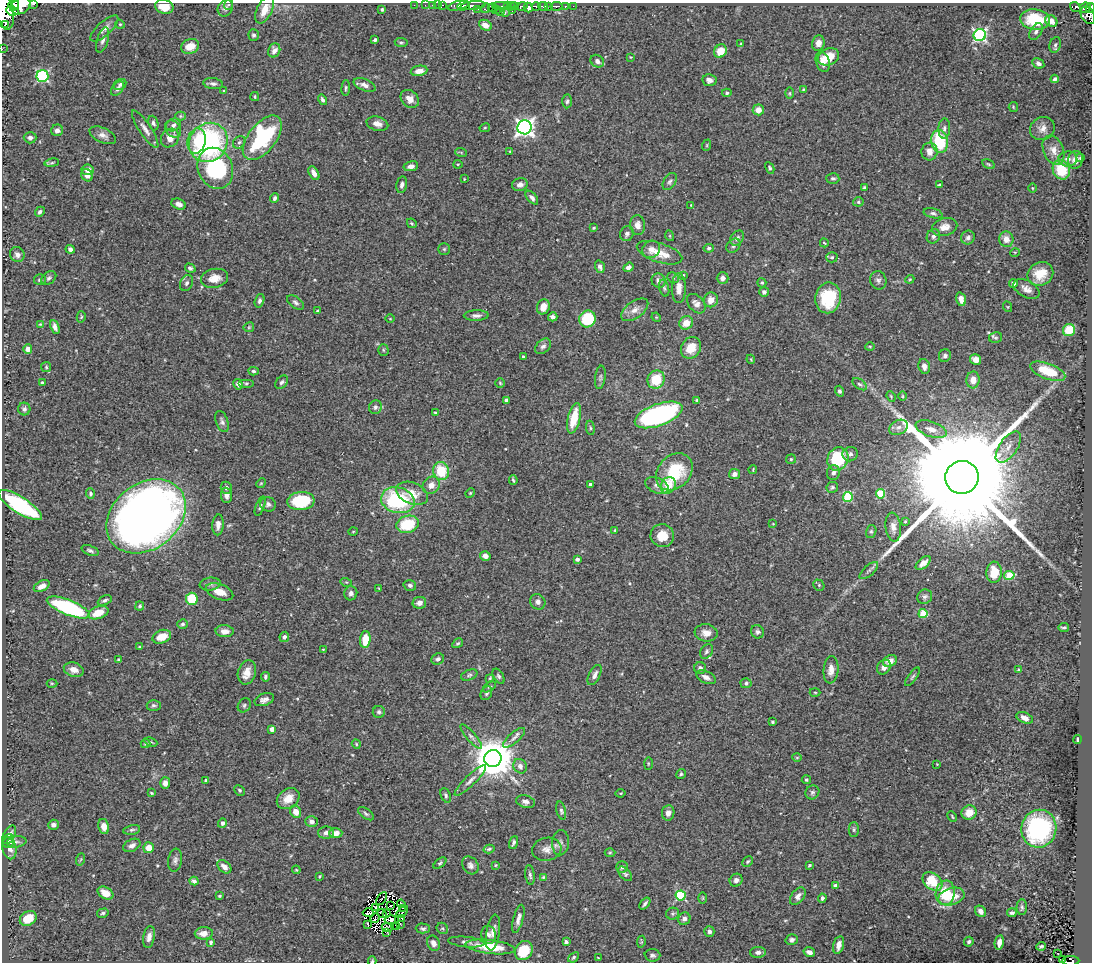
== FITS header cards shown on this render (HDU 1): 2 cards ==
NAXIS1  =                 1090
NAXIS2  =                  960

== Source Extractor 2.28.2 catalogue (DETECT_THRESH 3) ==
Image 1090 x 960 px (HDU 1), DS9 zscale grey, 1 PNG px = 1 image px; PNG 1094 x 964 px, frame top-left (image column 1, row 960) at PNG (2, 3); each listed source drawn as its Kron ellipse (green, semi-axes under 4 px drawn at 4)
Background 0.69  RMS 0.026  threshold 0.0773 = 3 sigma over >= 5 px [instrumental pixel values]
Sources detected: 473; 7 with non-positive FLUX_AUTO (blend fragments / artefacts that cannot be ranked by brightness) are neither listed nor drawn; the other 466 listed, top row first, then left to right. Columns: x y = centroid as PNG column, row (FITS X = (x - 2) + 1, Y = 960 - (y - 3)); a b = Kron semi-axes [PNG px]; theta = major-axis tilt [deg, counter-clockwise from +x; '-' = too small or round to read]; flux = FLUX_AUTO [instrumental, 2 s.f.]
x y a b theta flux
34 4 3 2 - 120
14 5 5 5 - 1400
228 5 5 3 - 1.5
414 5 2 2 - 15
425 5 2 2 - 14
432 5 2 2 - 13
438 5 3 2 - 18
443 5 3 3 - 25
458 5 11 4 14 620
473 5 13 3 6 900
20 6 10 8 30 2600
464 6 6 5 - 610
500 6 8 2 0 130
507 6 2 2 - 15
510 6 3 3 - 110
514 6 5 3 - 180
522 6 5 4 - 530
536 6 4 3 - 360
543 6 4 3 - 580
549 6 3 3 - 310
556 6 6 3 2 250
565 6 3 3 - 150
573 6 2 2 - 19
164 7 9 7 -12 25
528 7 5 4 - 850
1075 7 6 4 -40 230
225 8 9 7 58 7.4
485 8 5 3 - 120
492 8 4 4 - 100
1085 8 5 5 - 400
1090 8 5 3 - 330
382 9 3 3 - 2.4
478 9 3 3 - 37
265 10 15 7 65 21
496 10 2 2 - 39
4 11 18 9 -79 2300
12 11 6 4 -8 690
512 11 3 2 - 170
500 12 2 2 - 22
505 13 4 2 - 5
1088 15 9 6 -60 520
1035 20 15 10 -7 71
1051 21 6 5 - 10
120 24 5 4 - 2.2
5 25 2 2 - 1800
485 25 7 5 -27 13
104 28 18 6 42 12
1036 31 9 5 60 5.7
254 35 5 5 - 3.9
980 35 6 6 - 300
103 40 13 5 73 7.1
375 40 4 3 - 3.8
401 42 6 4 -6 2.8
818 43 8 6 74 11
741 44 4 2 - 2.1
1055 45 8 5 70 4
190 46 9 7 23 24
2 49 2 2 - 7
274 50 7 6 - 9.2
720 51 7 6 - 27
630 57 4 2 - 1.1
828 57 11 8 21 31
597 61 7 6 - 9.2
823 62 10 6 -72 12
1038 63 6 5 - 6.7
419 71 8 5 10 14
42 76 6 6 - 210
1055 79 4 3 - 4.2
709 80 7 6 - 6.8
120 84 7 5 27 4.2
213 84 10 5 -7 5.6
365 85 11 5 -23 8.8
346 88 8 4 86 3.1
117 89 8 5 52 6.7
803 89 3 3 - 1.6
224 91 3 3 - 2.1
727 93 5 4 - 2.6
790 93 6 4 90 2.4
255 97 4 3 - 2.2
410 99 10 8 -45 14
323 100 5 3 - 4.3
567 101 7 4 86 3.3
1013 107 5 4 - 1.7
758 110 5 5 - 14
180 116 5 4 - 2.1
153 123 7 5 -70 4.8
377 124 11 7 -16 11
173 125 7 6 - 5.9
525 127 7 7 - 810
485 128 5 4 - 2
944 128 10 6 87 5.6
1042 128 13 11 25 13
145 129 22 6 -56 11
173 129 9 7 -51 8
57 130 6 6 - 6.9
103 135 14 7 -24 9.6
30 138 6 5 - 5.9
170 138 10 8 50 18
262 138 26 14 51 190
197 141 12 9 79 26
940 141 11 8 -78 87
208 142 20 18 49 310
239 142 7 5 42 3.5
707 145 6 3 72 1.9
1053 150 15 10 -68 16
510 151 4 3 - 1.5
930 151 9 8 - 13
461 152 6 3 -19 2
1080 158 4 4 - 2.5
1068 159 9 7 1 9.1
1075 160 9 7 78 12
52 163 7 3 9 2.7
458 164 4 4 - 2
988 164 7 3 -27 2.3
411 166 7 5 11 7.7
215 168 21 17 -67 170
770 168 6 4 -63 2.6
88 170 6 5 - 10
1061 170 10 8 -64 55
314 173 7 4 -61 11
87 175 6 5 - 12
833 178 6 5 - 3.9
464 179 3 2 - 1.1
670 181 9 6 57 4.8
402 185 8 5 79 5.4
520 185 8 6 17 7.8
939 185 4 3 - 2.4
864 187 3 3 - 2.3
1032 188 5 3 - 1.6
275 198 5 3 - 4.5
532 198 8 4 -50 5.7
858 202 5 4 - 2.9
179 204 7 5 -25 8.5
691 205 3 3 - 1.2
40 212 5 4 - 4.7
933 213 9 5 -13 4.5
412 223 5 4 - 2.3
638 225 10 7 -86 12
945 227 13 9 14 14
594 228 3 3 - 2.1
627 234 8 6 61 5.8
670 236 5 3 - 1.4
933 236 7 6 - 5.6
737 238 8 6 51 5.5
968 238 7 6 - 5.9
1006 239 8 7 - 15
824 243 4 3 - 1.6
733 246 8 6 46 4.5
709 248 5 4 - 3.4
70 249 4 4 - 4.6
444 249 6 6 - 3.1
651 249 9 8 - 12
1015 252 5 3 - 1.4
659 253 24 9 -18 31
17 255 8 7 - 8.1
832 257 6 5 - 3.1
600 267 6 4 -72 5.3
628 267 5 4 - 5.6
190 268 5 3 - 3.8
1040 274 13 11 30 33
683 275 4 4 - 1.9
49 278 8 5 37 4.5
214 278 14 9 12 21
673 278 6 5 - 3.1
723 278 6 6 - 7.2
910 279 4 3 - 1.6
40 280 6 5 - 4.2
878 280 9 8 - 6.3
659 281 7 7 - 11
187 283 8 6 64 5.4
762 283 5 4 - 2.6
1013 283 4 4 - 5.4
664 288 8 5 -76 3.8
679 288 15 7 -90 15
1026 289 14 8 -29 11
764 292 5 4 - 6
828 298 15 12 79 86
961 299 7 4 -75 10
711 300 7 7 - 15
259 301 7 4 72 4.3
295 302 9 5 -37 4.8
696 304 11 7 -48 9.4
543 307 8 6 70 17
1008 307 5 3 - 1.6
635 310 15 8 35 14
318 311 4 3 - 2.7
476 315 12 5 1 7.3
81 317 6 4 76 2.3
553 317 4 4 - 6
656 317 5 4 - 1.6
390 319 5 3 - 1.4
587 319 8 8 - 93
686 323 7 6 - 22
40 324 4 3 - 1.6
55 327 7 4 -67 8.5
249 327 5 5 - 2.5
1069 330 6 6 - 42
995 338 6 5 - 3.4
543 346 9 6 42 5.9
870 346 5 3 - 1.8
691 348 11 9 57 28
28 349 5 4 - 13
383 350 6 5 - 2.7
945 356 6 6 - 4.9
523 357 3 3 - 2.6
751 359 4 4 - 1.6
976 359 6 5 - 16
924 366 7 6 - 7.9
46 367 5 5 - 2.5
253 371 5 4 - 3.1
1048 371 18 8 -20 61
600 377 12 5 83 4.1
656 380 9 8 - 46
973 380 8 6 87 18
42 382 3 3 - 2.6
282 382 7 5 48 4
246 383 8 3 0 2.6
500 383 5 4 - 2.1
238 384 5 4 - 6.3
860 384 8 4 -35 3.9
840 391 5 4 - 3.7
891 396 5 3 - 2
903 396 4 3 - 1.6
506 400 4 3 - 7.3
697 400 4 3 - 2.4
375 407 7 6 - 5.3
24 409 6 6 - 4.9
435 412 3 2 - 1.6
659 415 25 11 20 380
574 418 15 6 76 44
222 422 11 6 -70 5.8
898 427 10 7 30 7.8
590 428 7 3 -82 2.6
931 429 16 7 -19 14
1008 447 18 9 56 19
850 454 8 7 - 6.2
791 459 5 4 - 2.3
838 459 12 10 64 110
753 469 4 3 - 1.4
441 471 9 8 - 56
674 472 20 16 46 93
833 473 7 6 - 6.4
735 474 5 5 - 8.1
962 477 16 16 - 100000
513 480 5 2 - 2.5
261 483 5 4 - 2
590 484 3 3 - 6.2
431 485 9 8 - 14
657 485 12 7 -23 9.3
668 485 8 7 - 37
832 487 6 5 - 3.1
226 488 6 5 - 6
412 493 17 10 -23 27
470 493 5 4 - 2
90 494 5 4 - 3.2
880 494 4 4 - 79
227 495 8 5 -86 7.5
848 497 5 4 - 110
398 500 17 12 -14 160
301 501 13 9 6 99
268 504 8 7 - 5.6
20 505 25 8 -33 240
260 506 10 4 70 3.6
146 516 43 32 38 1900
905 521 4 3 - 1.6
407 524 11 8 17 72
773 524 4 3 - 1.3
218 525 10 6 85 8.9
893 527 14 7 -83 12
615 530 4 3 - 1.7
353 531 5 3 - 1.5
871 532 6 5 - 3.2
662 536 12 11 - 29
90 551 9 4 -21 4.2
485 556 5 5 - 10
577 559 4 3 - 5.3
923 563 9 5 42 9.4
869 570 11 5 42 4.5
994 572 11 7 87 39
1009 575 5 4 - 50
346 582 5 3 - 1.8
210 584 10 6 7 6.3
410 585 6 5 - 4
819 585 6 5 - 2.7
42 586 8 5 27 12
379 588 3 2 - 1.5
219 592 14 7 -20 22
351 593 7 6 - 6.8
925 597 7 7 - 4.9
192 599 6 6 - 62
105 600 7 4 27 4.1
538 602 8 7 - 7
419 603 7 6 - 10
140 606 4 4 - 3.5
68 607 23 7 -22 210
98 613 10 6 19 30
923 614 4 4 - 54
183 624 5 4 - 3.8
1064 627 5 2 - 2.8
225 631 9 6 -2 12
758 632 7 6 - 4.5
706 633 11 8 -7 15
162 637 9 6 21 27
284 637 5 4 - 6.3
365 639 8 5 87 36
458 643 6 4 31 2.8
140 647 3 2 - 1.9
323 649 4 2 - 1.3
707 651 8 5 58 3.9
438 659 6 5 - 4.9
119 660 4 3 - 2.3
890 661 7 5 32 16
884 667 8 6 54 11
700 668 6 6 - 5.7
74 670 10 7 -17 13
831 670 13 7 84 14
1019 670 4 4 - 3.3
247 672 12 9 74 18
469 675 8 5 21 3.5
595 675 11 5 63 9
499 676 8 5 -58 3.8
265 677 5 4 - 3.6
706 677 10 6 -27 8.2
912 677 11 4 54 3.4
490 678 4 4 - 2
52 683 5 3 - 1.6
746 683 5 5 - 3.6
489 687 7 3 34 2.4
815 692 5 3 - 1.8
486 693 7 5 64 3.6
264 700 10 6 19 7.7
154 705 7 5 -1 3.8
244 705 7 6 - 3.9
379 712 6 6 - 4
1025 718 8 5 -23 10
772 722 3 3 - 2
272 729 4 4 - 8.6
471 736 15 4 -50 6.1
514 738 14 5 41 6.7
1077 740 4 3 - 4
151 742 6 4 -20 2.2
146 744 5 4 - 2.3
356 744 5 4 - 1.9
797 757 5 3 - 1.5
493 758 8 8 - 5800
648 764 6 3 90 1.8
937 764 3 3 - 1.1
520 766 7 6 - 7.6
681 774 5 4 - 2.9
206 780 4 3 - 3.4
470 780 21 5 44 11
806 780 4 4 - 3
165 783 6 5 - 8.7
239 790 5 5 - 3.4
812 792 7 6 - 5
151 793 4 3 - 1.6
621 793 5 3 - 1.6
446 795 8 4 -67 3.7
288 799 12 9 37 21
525 802 9 6 -13 7
561 810 9 4 -75 4.8
296 812 6 5 - 17
668 813 7 6 - 9.2
969 813 8 7 - 20
366 814 9 5 -35 3.8
952 816 6 3 -64 1.9
311 821 6 5 - 7.4
222 823 5 4 - 5
53 825 5 5 - 7.6
104 826 7 5 -80 13
1039 829 19 17 77 210
132 830 8 4 11 3.7
854 830 7 5 90 3.3
326 833 8 6 2 8.5
336 833 7 5 1 13
9 835 10 6 61 9
9 841 7 5 74 4
16 842 10 5 9 5
513 843 6 3 69 3.9
560 843 13 8 86 9.1
132 845 9 6 27 7.8
9 848 11 7 -79 11
149 848 5 5 - 20
489 849 5 3 - 2.7
547 849 15 11 9 15
610 853 5 3 - 1.8
81 859 6 4 71 1.7
175 860 11 7 82 7
748 861 5 4 - 2.7
440 863 7 4 38 2.6
470 865 9 7 -53 6.4
496 865 4 3 - 1.8
809 865 3 3 - 3.5
224 867 8 5 -43 11
622 867 6 5 - 4
296 870 4 3 - 1.6
625 874 8 5 -49 3.9
530 875 10 4 -83 4.6
319 876 4 3 - 1.8
543 877 4 3 - 1.7
736 880 7 6 - 6.9
194 881 4 4 - 5.9
933 881 11 8 -37 53
835 886 4 3 - 8.7
105 893 8 5 -30 17
945 893 12 9 81 51
681 895 5 5 - 130
219 896 3 3 - 1.9
798 896 10 6 52 10
951 897 13 8 16 36
703 898 6 4 89 1.9
822 898 4 4 - 5.6
381 899 7 2 54 2.3
401 904 4 3 - 7.4
645 904 7 3 49 4.2
390 906 2 2 - 0.25
375 907 3 2 - 1.3
1022 907 8 5 -88 4
402 908 2 2 - 150
980 911 6 5 - 9.5
402 912 7 2 48 0.96
103 913 6 4 16 2.9
368 913 5 3 - 2
382 913 5 2 - 0.6
1012 913 5 3 - 4.9
386 914 3 2 - 0.99
673 914 6 6 - 3.3
28 918 9 7 32 35
375 918 5 2 - 1.2
402 918 3 2 - 1.4
518 919 14 5 75 11
684 919 6 6 - 7.5
390 920 6 2 11 1.6
367 924 4 2 - 3.2
400 924 2 2 - 2
396 927 3 2 - 1.2
387 928 5 3 - 2.3
423 928 7 5 -2 4.2
442 928 6 5 - 2.8
709 931 5 5 - 5.3
386 932 4 2 - 0.6
204 933 9 6 4 15
493 933 18 6 81 13
489 935 9 7 -72 7.2
149 937 11 5 79 8.9
792 940 6 5 - 4.7
211 942 4 3 - 3.5
466 942 18 5 -5 7.5
566 942 4 4 - 5.1
641 942 6 4 80 2.2
969 942 5 4 - 4.3
999 942 7 4 78 10
433 943 8 6 -66 10
839 945 9 5 76 13
1041 946 5 3 - 3.3
490 947 25 7 -7 58
524 951 10 8 54 58
758 952 8 5 2 6.7
809 952 6 4 -15 8.4
1058 953 2 2 - 2.4
652 955 8 6 -3 4.9
574 957 6 4 41 3.3
598 958 3 2 - 1.3
1062 959 2 2 - 4.3
372 961 5 4 - 2.3
1071 961 8 5 1 200
At the frame edge (FLAGS 8, measured only in part): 10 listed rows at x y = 34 4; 14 5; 20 6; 164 7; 1090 8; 4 11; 1088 15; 2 49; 372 961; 1071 961
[7 non-positive-flux detections neither listed nor drawn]